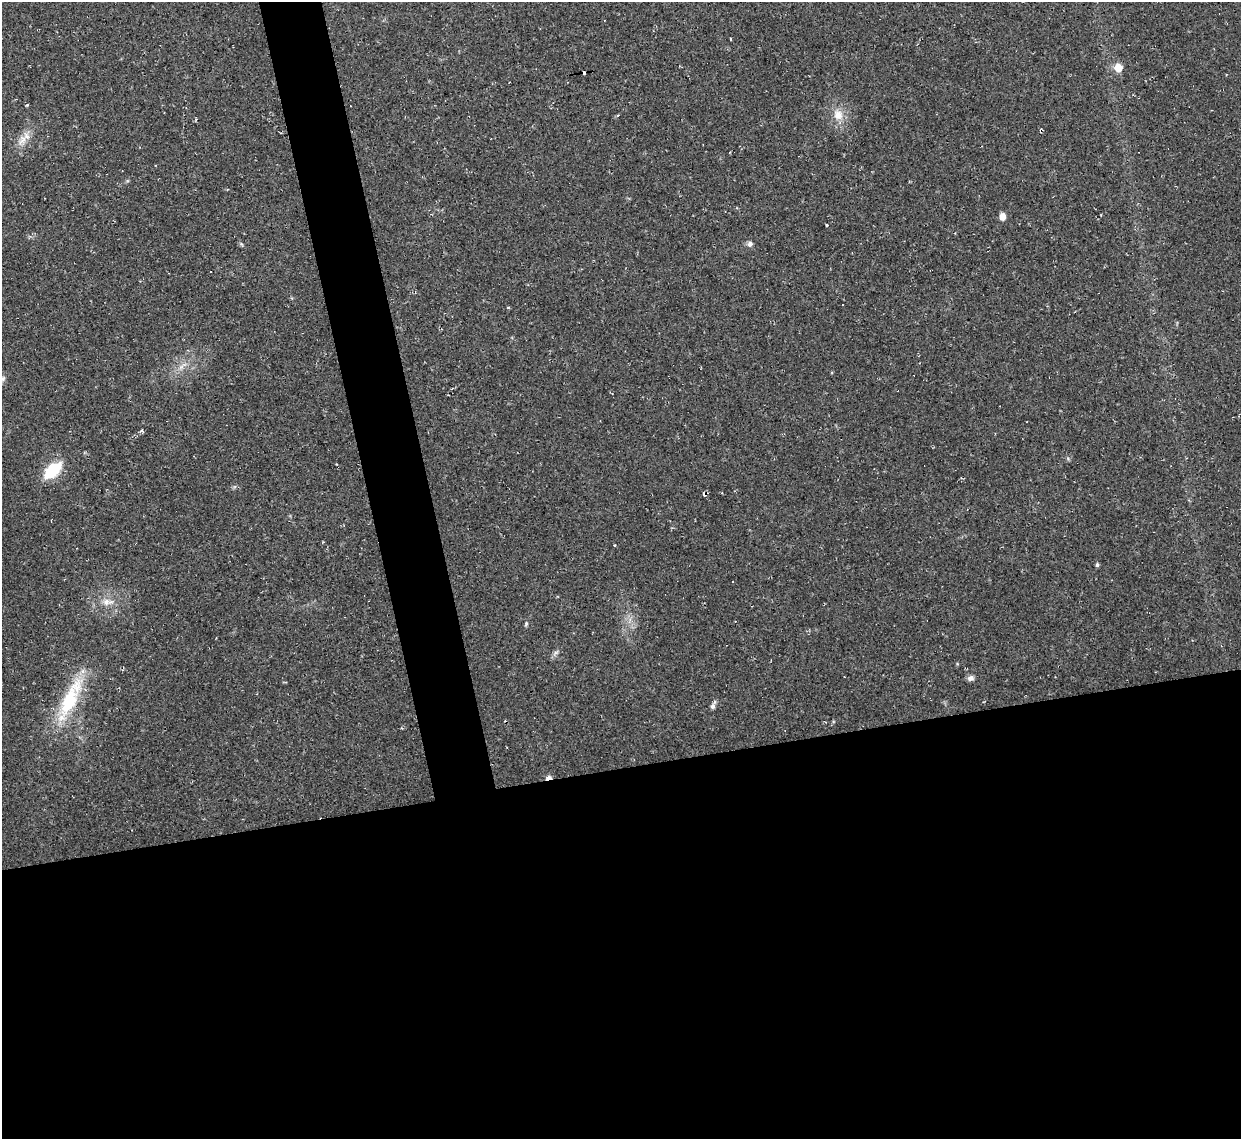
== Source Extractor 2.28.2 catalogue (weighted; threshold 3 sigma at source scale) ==
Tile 15 of 4 x 4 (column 3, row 4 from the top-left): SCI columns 2477-3715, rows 137-1273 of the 4953 x 4933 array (HDU 1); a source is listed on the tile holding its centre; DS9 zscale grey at full resolution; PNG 1243 x 1141 px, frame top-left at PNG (2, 2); no overlay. Shown black and unused: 36% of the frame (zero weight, under 2 of 3 exposures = <1% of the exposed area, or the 3 px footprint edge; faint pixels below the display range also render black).
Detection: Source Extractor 2.28.2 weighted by HDU 2 'WHT'; one run over the whole footprint, this tile lists its part. Background 0.0341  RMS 0.0064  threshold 0.0287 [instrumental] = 3 sigma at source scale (4.5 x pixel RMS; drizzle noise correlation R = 1.50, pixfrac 1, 0.05/0.05 arcsec/px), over >= 5 px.
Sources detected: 25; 9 cosmic-ray / hot-pixel residue — not listed; the other 16 listed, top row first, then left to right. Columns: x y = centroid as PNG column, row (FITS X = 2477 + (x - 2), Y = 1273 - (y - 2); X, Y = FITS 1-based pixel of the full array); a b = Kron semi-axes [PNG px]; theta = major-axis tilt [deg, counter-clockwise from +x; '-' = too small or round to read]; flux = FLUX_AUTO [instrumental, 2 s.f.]
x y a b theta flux
730 39 3 2 - 0.52
1118 68 6 5 - 12
838 115 15 12 -63 7.4
22 140 16 7 51 5.3
1002 217 6 6 - 4.7
750 244 8 6 61 1.9
509 308 3 3 - 14
3 378 7 5 70 1.4
53 470 16 9 42 29
1097 565 5 4 - 1.1
107 602 14 8 3 4.8
526 623 6 4 65 0.99
970 678 8 6 14 2.3
70 698 55 17 65 39
712 706 7 6 - 1.8
548 778 8 4 20 4.3
Overlapping masked pixels (flux is a lower limit): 1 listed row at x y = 548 778